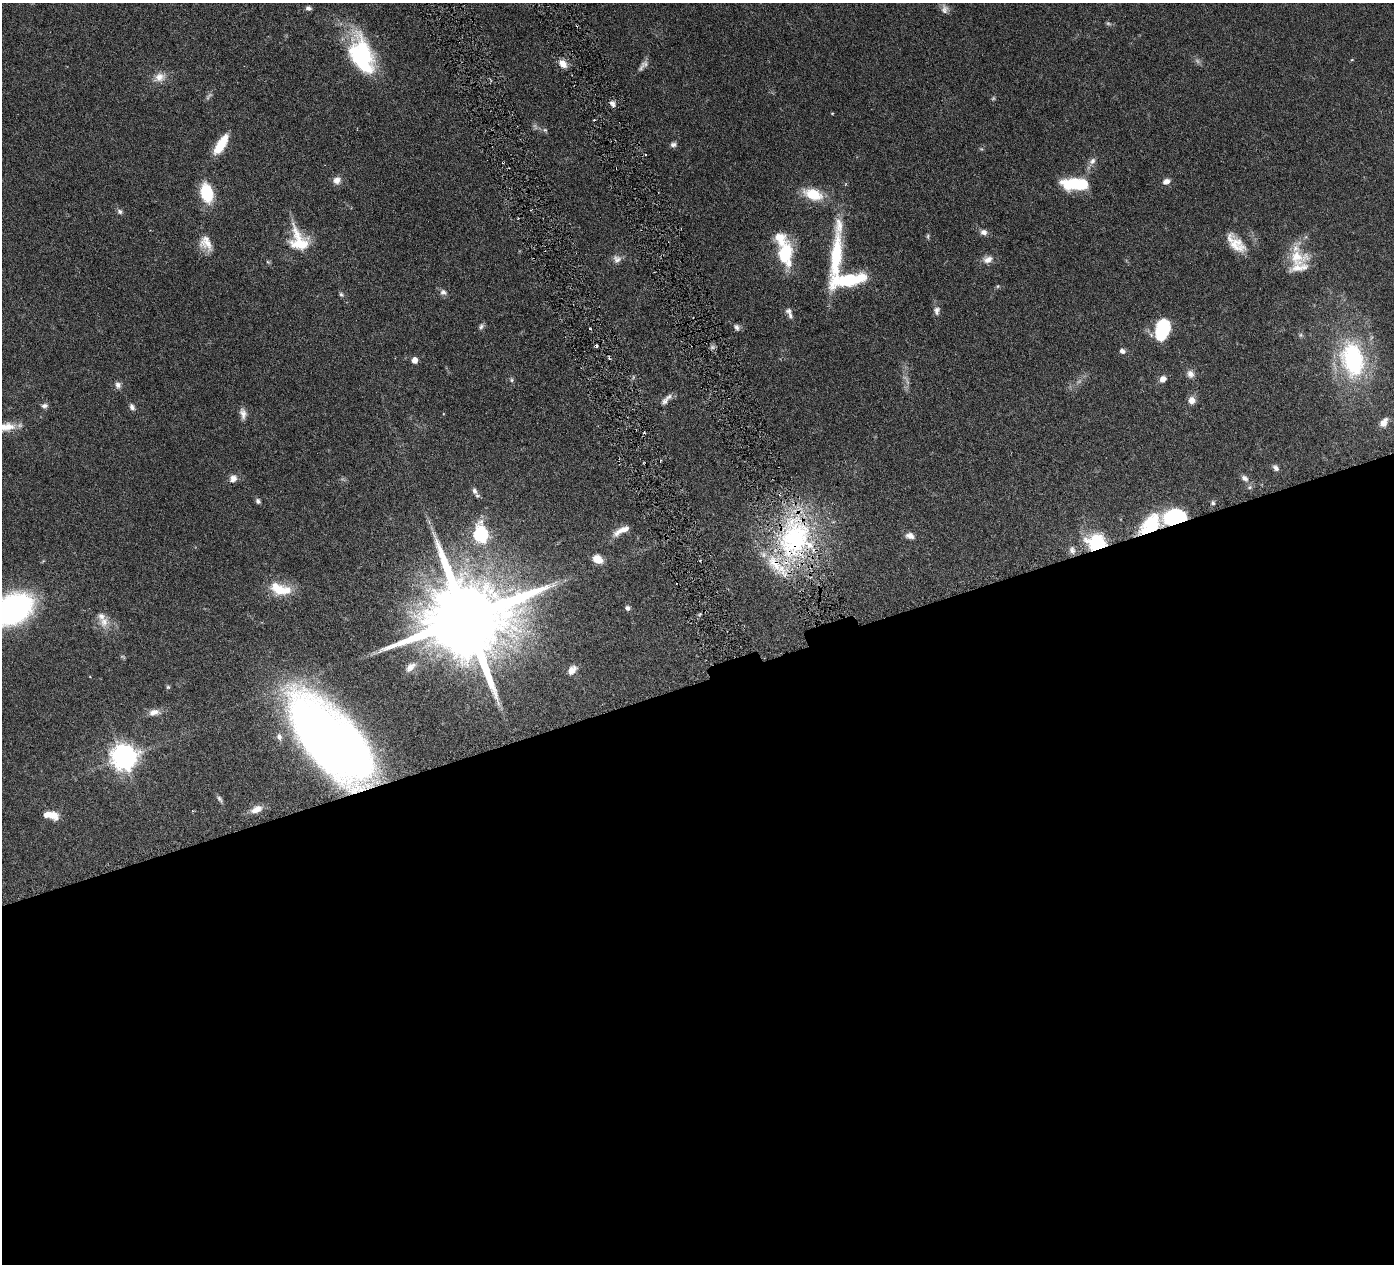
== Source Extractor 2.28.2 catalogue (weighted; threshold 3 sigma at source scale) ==
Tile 15 of 4 x 4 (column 3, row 4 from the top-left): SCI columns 2789-4180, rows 303-1564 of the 5578 x 5520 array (HDU 1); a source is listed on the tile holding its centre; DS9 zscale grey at full resolution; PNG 1396 x 1266 px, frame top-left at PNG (2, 3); no overlay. Shown black and unused: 46% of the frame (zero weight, under 3 of 6 exposures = <1% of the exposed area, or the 3 px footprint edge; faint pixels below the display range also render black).
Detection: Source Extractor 2.28.2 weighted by HDU 2 'WHT'; one run over the whole footprint, this tile lists its part. Background 0.0851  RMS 0.0036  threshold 0.0146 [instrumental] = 3 sigma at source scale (4.09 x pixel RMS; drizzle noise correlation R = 1.36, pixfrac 0.8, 0.05/0.05 arcsec/px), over >= 5 px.
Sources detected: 99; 7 too faint to see at this stretch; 1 inside a brighter object's white glare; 2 cosmic-ray / hot-pixel residue — not listed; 7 inside a brighter listed object's ellipse — not listed separately; the other 82 listed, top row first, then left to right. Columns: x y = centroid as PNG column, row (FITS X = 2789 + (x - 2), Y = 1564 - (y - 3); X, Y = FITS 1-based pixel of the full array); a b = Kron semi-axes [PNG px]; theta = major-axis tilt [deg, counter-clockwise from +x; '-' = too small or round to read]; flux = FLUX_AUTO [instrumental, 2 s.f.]
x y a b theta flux
308 8 7 5 -16 1
944 9 13 9 -81 1.7
362 55 43 23 -70 36
1352 60 5 3 - 0.25
563 64 11 8 -51 2.8
159 77 17 12 23 3.6
612 104 9 6 -46 1.2
832 113 4 3 - 0.25
545 130 6 6 - 0.61
221 144 24 9 58 8.4
673 145 8 7 - 1.1
1092 161 10 7 48 1.5
337 180 11 9 31 2.1
1166 181 10 6 22 1.7
1077 184 28 11 -1 18
207 193 15 9 -77 19
813 194 26 14 -19 9.1
120 211 8 6 -33 0.92
984 232 8 7 - 1.6
928 236 8 4 83 0.55
299 240 32 21 -64 12
206 243 20 14 -60 4.6
1236 245 26 16 -50 6.9
785 253 19 11 86 25
836 256 58 14 84 21
1296 257 32 21 -12 10
617 259 11 10 - 1.9
988 259 13 9 13 2.4
848 280 44 14 10 19
998 286 5 5 - 0.42
443 292 9 8 - 1.4
341 294 6 5 - 0.63
937 311 12 8 88 1.5
790 315 10 6 -80 1.1
481 326 8 6 61 0.89
737 327 8 6 -50 1.2
1162 329 19 12 75 20
1301 335 6 5 - 0.6
1122 351 7 6 - 1.3
1353 359 44 27 -78 42
415 360 5 5 - 3.3
1190 374 11 9 -59 1.9
1163 379 7 6 - 2
512 380 6 5 - 0.62
118 385 9 7 -72 1.4
1192 400 9 8 - 2.5
665 401 12 8 48 1.4
44 406 9 6 8 1.1
132 407 9 6 -67 1.2
243 413 15 8 -79 2
1384 422 13 8 56 2.5
6 427 26 12 6 5.9
1276 468 8 6 -51 1.2
233 478 11 9 55 1.9
1245 478 11 7 -37 1.7
474 491 9 6 -69 1.2
258 501 6 5 - 0.9
1213 503 6 5 - 0.72
1175 517 22 14 8 28
1151 521 27 18 36 13
621 531 24 8 28 3.4
481 535 8 6 -85 68
910 536 11 7 -14 1.9
795 539 62 42 71 62
1096 542 20 17 -9 19
1072 550 10 8 -60 1.6
597 559 10 7 -32 4.3
280 589 29 14 -15 8.8
628 608 6 5 - 1
13 609 25 18 31 110
466 618 27 19 17 7200
104 622 15 13 70 3.8
410 667 17 9 42 2.8
572 670 13 8 48 2.6
168 687 5 5 - 0.49
154 712 14 8 16 2.3
279 737 10 8 -76 1.6
331 740 80 35 -45 410
124 758 9 8 - 330
220 799 11 5 -50 0.9
256 809 15 8 22 3.3
51 815 18 9 -13 4.2
Overlapping masked pixels (flux is a lower limit): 4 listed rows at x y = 1175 517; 795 539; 1096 542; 331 740
Isophote crosses this tile's border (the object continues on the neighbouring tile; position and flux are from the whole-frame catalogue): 2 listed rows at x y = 6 427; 13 609